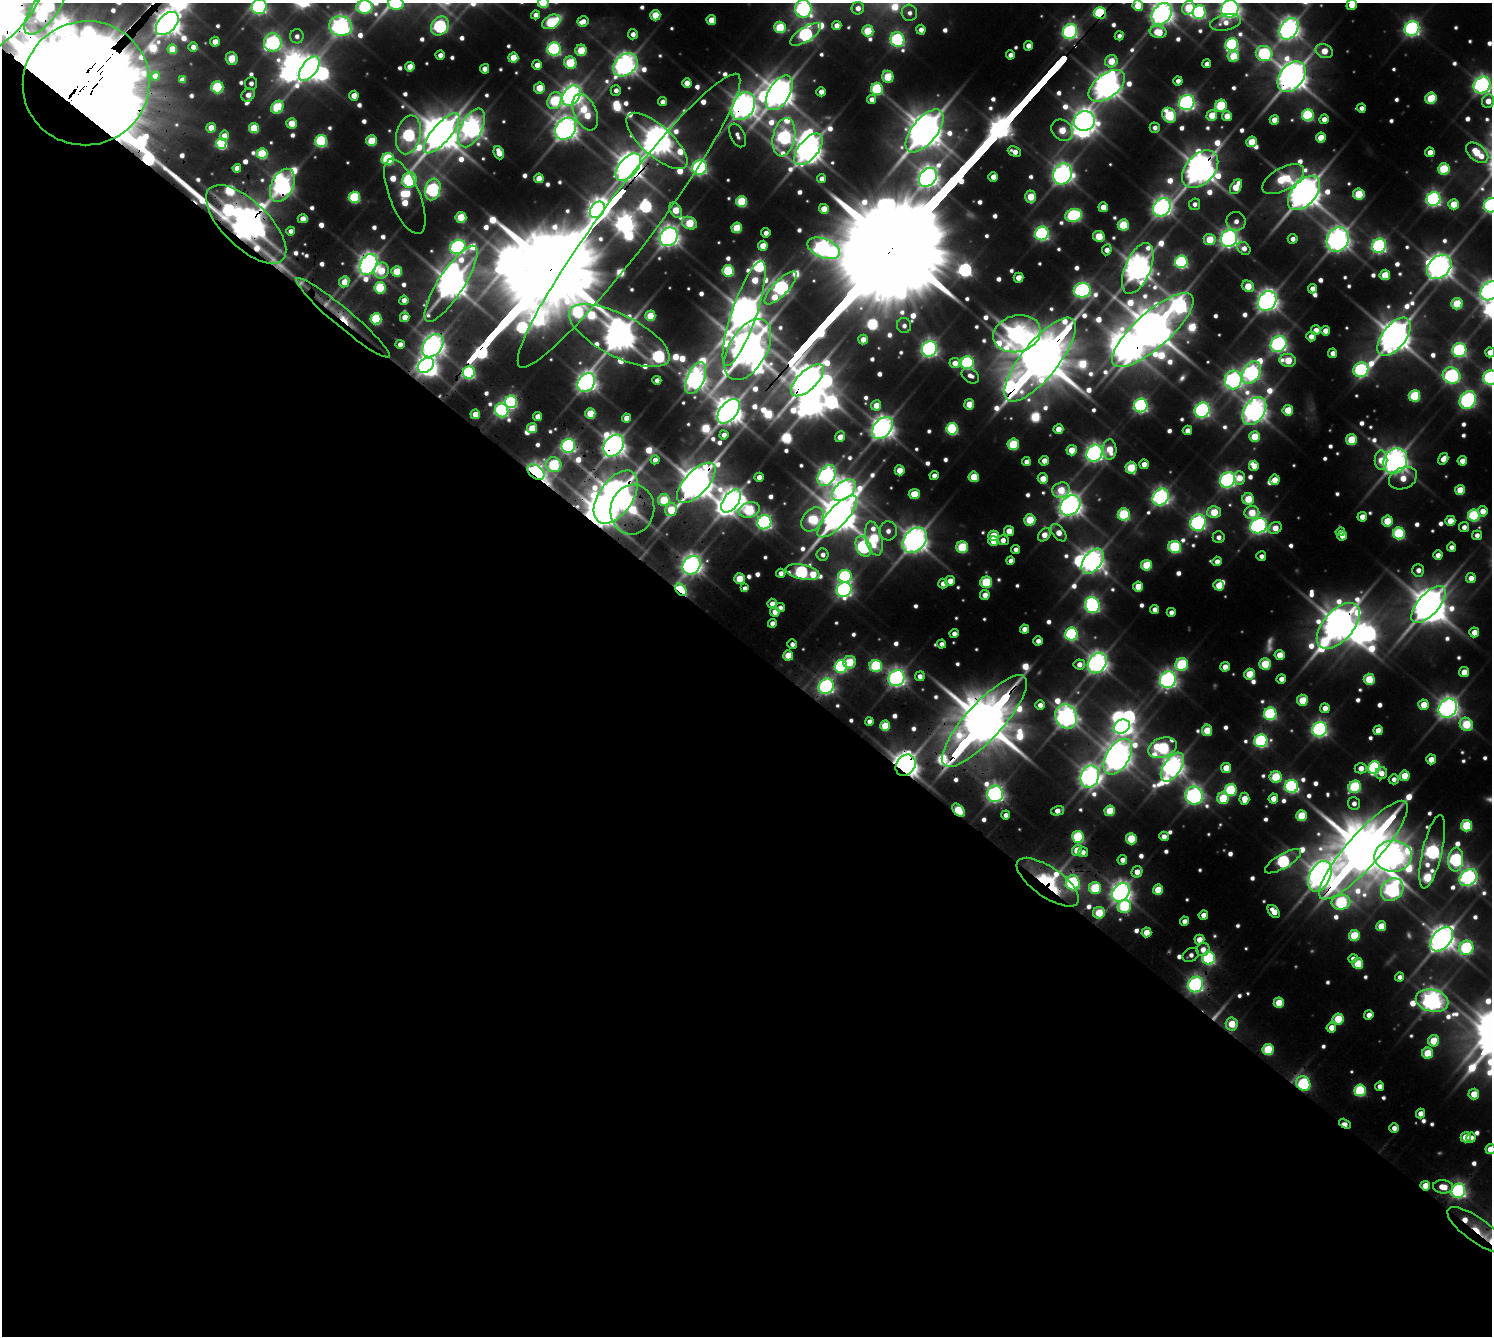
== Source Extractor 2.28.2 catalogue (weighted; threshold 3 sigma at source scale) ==
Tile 14 of 4 x 4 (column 2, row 4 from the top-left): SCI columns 1699-3188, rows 454-1787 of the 6375 x 6376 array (HDU 1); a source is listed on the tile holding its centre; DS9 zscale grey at full resolution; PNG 1494 x 1338 px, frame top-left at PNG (2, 3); each listed source drawn as its Kron ellipse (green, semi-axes under 4 px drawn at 4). Shown black and unused: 52% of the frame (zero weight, under 3 of 5 exposures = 13% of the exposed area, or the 3 px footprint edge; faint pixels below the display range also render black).
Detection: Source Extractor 2.28.2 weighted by HDU 2 'WHT'; one run over the whole footprint, this tile lists its part. Background 0.0874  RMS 0.0096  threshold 0.043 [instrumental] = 3 sigma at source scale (4.5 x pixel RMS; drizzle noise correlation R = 1.50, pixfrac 1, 0.05/0.05 arcsec/px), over >= 5 px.
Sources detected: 875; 52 too faint to see at this stretch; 25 inside a brighter object's white glare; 9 cosmic-ray / hot-pixel residue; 2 long thin detections or spike segments (spike, bleed or trail) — neither listed nor drawn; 17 inside a brighter listed object's ellipse — not listed separately; of the other 770, all 500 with FLUX_AUTO >= 10.2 (the completeness limit of this list) listed and drawn (270 fainter detections not listed), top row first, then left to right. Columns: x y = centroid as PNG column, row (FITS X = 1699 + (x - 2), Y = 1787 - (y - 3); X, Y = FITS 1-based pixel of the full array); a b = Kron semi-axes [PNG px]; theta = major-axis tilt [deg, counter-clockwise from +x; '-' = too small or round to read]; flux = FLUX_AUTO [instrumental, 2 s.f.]
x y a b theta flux
396 3 8 7 - 210
543 3 5 5 - 95
1138 5 5 5 - 61
1352 5 6 5 - 37
259 7 8 7 - 650
365 7 8 6 4 280
858 8 6 6 - 17
1188 8 7 6 - 84
45 9 30 12 54 680
803 9 9 8 - 660
1230 9 9 8 - 1200
1199 12 7 6 - 400
909 13 8 7 - 11
1100 13 6 6 - 220
1162 14 12 9 53 1700
5 15 50 20 46 10000
536 15 4 4 - 13
655 15 5 5 - 58
711 20 5 5 - 36
583 21 5 5 - 18
551 22 10 6 28 160
1226 22 16 8 11 20
167 23 14 8 47 2400
341 26 11 10 - 1200
440 26 10 8 56 430
837 26 4 4 - 20
780 27 6 5 - 110
1412 28 7 7 - 670
1289 29 11 8 56 1600
921 30 5 4 - 14
868 31 6 5 - 85
1070 31 8 7 - 650
1158 32 8 6 -8 64
633 34 5 5 - 15
806 34 18 7 33 530
297 36 7 7 - 11
1119 36 5 4 - 11
897 40 8 7 - 400
215 42 5 4 - 23
273 42 9 9 - 630
1232 44 6 6 - 350
1028 46 5 4 - 17
193 47 5 4 - 13
172 49 5 4 - 52
554 49 6 6 - 470
581 50 6 5 - 85
1324 51 9 6 -22 41
1264 54 8 7 - 330
440 55 4 4 - 14
1010 55 4 4 - 15
1233 56 5 5 - 81
232 58 6 6 - 71
513 58 5 5 - 53
1111 61 6 6 - 56
570 63 6 6 - 130
1207 64 4 4 - 15
537 65 5 5 - 21
625 65 13 10 39 1700
410 67 5 5 - 35
309 69 14 7 53 2000
485 69 4 4 - 23
155 76 4 4 - 19
888 77 6 5 - 97
1292 77 17 11 52 3200
182 80 4 4 - 20
1178 81 4 4 - 13
86 83 63 62 - 72000
251 83 6 6 - 12
687 83 4 4 - 29
1482 85 9 8 - 910
1107 86 21 12 38 2600
217 87 6 6 - 200
539 88 5 5 - 52
877 89 6 6 - 200
616 90 5 5 - 13
821 92 4 4 - 16
779 93 19 10 58 3100
248 95 7 6 - 19
571 95 11 8 53 1500
354 96 5 5 - 26
1431 98 6 5 - 100
871 99 5 4 - 13
555 101 9 6 67 150
1488 101 7 6 - 27
662 102 4 4 - 12
1187 103 8 7 - 800
743 106 15 10 62 1900
1221 106 6 6 - 150
277 107 7 5 52 150
1361 108 4 4 - 11
585 112 19 11 -67 99
1169 115 8 6 -55 170
1212 115 5 5 - 55
1308 115 6 6 - 240
1227 116 5 5 - 29
1324 119 4 4 - 17
1274 120 5 4 - 32
1084 121 11 9 19 1700
292 123 5 5 - 49
211 128 5 5 - 29
254 128 5 5 - 84
471 128 21 10 63 1400
1155 128 5 5 - 12
566 129 12 9 50 1900
1062 130 12 9 -47 63
925 131 26 12 50 5800
442 133 25 9 50 4500
408 135 20 12 77 340
738 135 12 7 -64 11
224 136 5 4 - 20
784 137 19 11 79 570
1321 138 5 5 - 49
321 141 6 6 - 270
371 141 5 5 - 88
657 141 38 15 -42 3000
1252 142 5 5 - 68
221 143 5 5 - 220
808 149 19 9 51 2700
1014 151 7 4 -25 18
1430 152 5 4 - 22
499 153 7 5 -69 34
1477 153 13 8 -39 76
262 154 5 5 - 130
388 159 6 6 - 220
628 167 16 9 49 2900
700 167 7 7 - 620
237 168 4 4 - 23
1200 169 22 14 48 3500
1444 169 5 5 - 140
1063 174 11 9 65 1400
928 177 10 8 51 1500
993 177 5 4 - 25
539 178 5 4 - 38
822 179 4 4 - 18
1283 179 23 11 29 140
409 180 8 7 - 270
282 185 18 11 64 1200
1236 187 8 5 60 56
433 189 11 7 74 540
1304 193 20 11 49 3800
1359 194 6 5 - 100
405 196 40 15 -68 160
354 197 5 5 - 190
1031 197 6 5 - 64
1433 199 7 6 - 660
742 201 5 5 - 140
1195 204 6 5 - 12
1454 204 5 5 - 56
1491 205 7 7 - 580
1103 207 5 5 - 32
1162 207 10 8 47 1200
824 209 5 4 - 34
597 210 9 6 55 1400
676 210 8 5 -59 54
1074 215 8 6 14 360
461 217 5 5 - 84
303 219 5 4 - 25
629 221 182 26 53 2800
1236 221 9 9 - 14
689 223 7 6 - 97
246 224 51 23 -44 5400
1123 225 5 5 - 110
737 228 5 5 - 83
291 231 4 4 - 12
766 233 4 4 - 16
1042 233 7 6 - 560
1099 236 6 5 - 64
669 237 10 8 54 1400
1229 239 8 8 - 1100
1293 239 5 5 - 13
1210 240 6 5 - 76
1338 240 13 10 64 1900
763 246 5 5 - 39
1379 246 7 7 - 630
458 247 8 7 - 660
824 248 17 9 -21 1000
1244 248 7 5 -43 17
1107 250 5 4 - 16
1181 262 6 6 - 380
368 264 11 8 59 1600
1439 267 14 10 44 2300
1138 268 27 12 67 2900
381 271 8 7 - 46
397 271 5 5 - 72
728 271 5 5 - 180
1385 275 5 5 - 56
1018 278 5 5 - 27
344 282 6 5 - 32
451 284 44 13 57 4000
1248 286 6 5 - 48
380 288 6 5 - 150
781 288 22 7 46 690
1312 289 5 4 - 19
1082 290 8 7 - 720
1490 291 10 8 41 1300
404 300 4 4 - 15
1267 301 10 8 51 1500
1457 304 5 5 - 100
744 313 55 12 71 4500
650 316 5 5 - 63
405 317 5 4 - 25
343 318 60 9 -40 53
376 319 5 5 - 170
904 326 7 7 - 10
1153 330 52 17 42 7500
1316 330 5 5 - 20
1325 331 5 4 - 25
1017 334 24 18 15 1200
619 336 55 21 -27 4800
1311 336 5 5 - 19
1394 337 22 11 52 3900
863 340 5 4 - 22
400 344 4 4 - 14
1278 344 8 7 - 800
433 346 13 9 51 1700
748 349 33 19 60 6400
929 349 8 7 - 820
1459 350 7 7 - 460
1490 352 5 5 - 31
1333 353 4 4 - 17
1040 360 52 18 51 13000
1288 360 8 6 -9 68
955 363 5 5 - 25
967 363 6 6 - 380
426 365 9 6 39 1200
1361 370 8 7 - 440
469 373 6 6 - 360
1251 373 12 8 60 760
970 376 9 6 -35 13
1452 376 9 8 - 590
696 378 17 8 66 1500
1490 378 7 7 - 540
657 380 4 4 - 13
807 380 21 9 44 4100
1233 380 9 8 - 790
586 382 10 8 53 1300
1414 396 6 5 - 150
1468 400 9 7 61 620
511 402 6 6 - 370
969 404 5 5 - 51
876 405 5 5 - 32
1141 405 7 6 - 550
502 410 7 6 - 490
1202 410 8 7 - 720
1288 410 5 5 - 57
729 411 14 8 51 2800
1254 411 15 10 56 1900
590 413 5 5 - 71
475 414 5 5 - 31
538 416 4 4 - 23
626 418 4 4 - 21
532 428 5 5 - 62
882 428 12 8 50 1900
952 429 6 6 - 260
1058 429 5 5 - 30
1187 430 5 4 - 15
724 435 4 4 - 14
840 437 6 5 - 20
1254 437 5 5 - 71
1351 440 5 5 - 91
1013 444 6 5 - 110
568 446 7 6 - 560
614 446 12 8 52 2000
1072 450 5 5 - 48
1110 450 10 7 -89 50
1094 453 9 7 55 1100
1443 459 6 4 56 21
655 460 4 4 - 15
1381 460 10 6 89 38
1044 461 5 4 - 25
1395 461 13 11 54 2100
1462 461 5 5 - 24
1026 462 4 4 - 12
1144 464 5 4 - 22
554 465 7 7 - 200
1254 466 5 5 - 26
1131 468 6 5 - 100
900 470 5 5 - 43
536 472 9 6 -39 930
934 475 4 4 - 12
827 476 11 8 55 960
759 477 4 4 - 17
974 477 5 5 - 66
1239 478 6 5 - 32
1403 478 14 10 24 41
1043 479 5 5 - 32
1228 480 8 7 - 720
1275 480 5 5 - 32
696 483 25 11 47 5000
844 490 14 8 39 1300
1061 490 9 7 24 61
1460 490 5 5 - 52
914 494 5 5 - 54
616 497 30 17 55 5200
1161 497 9 7 49 850
1248 499 6 5 - 69
664 500 6 6 - 93
731 501 13 7 54 1600
1070 505 11 9 46 1700
671 509 7 6 - 67
632 510 25 22 79 140
749 510 11 7 18 160
1483 511 5 5 - 25
1214 512 7 6 - 72
1252 513 7 6 - 60
1124 514 6 6 - 190
1474 515 6 6 - 220
837 516 27 9 47 5000
1362 517 5 4 - 27
813 519 13 9 50 140
1030 520 5 5 - 89
1387 521 5 5 - 67
1450 521 5 5 - 39
764 522 7 7 - 670
1198 523 8 7 - 720
1259 526 9 7 29 840
1464 527 5 5 - 13
1275 528 7 5 31 32
888 531 9 9 - 16
1009 531 5 5 - 32
1340 532 4 4 - 13
1059 533 10 6 -51 28
1399 533 6 6 - 230
1044 535 7 5 46 23
1477 535 5 5 - 12
993 536 5 5 - 62
1342 536 5 4 - 17
1219 537 6 6 - 13
874 539 17 8 -77 150
915 540 14 10 49 2300
1003 540 6 5 - 18
993 541 5 5 - 38
863 546 11 7 -66 430
962 547 6 6 - 140
1175 547 7 6 - 210
1451 547 4 4 - 12
1015 549 4 4 - 11
823 555 6 6 - 12
1438 555 5 4 - 18
1261 556 5 5 - 12
1010 561 4 4 - 11
1093 561 14 9 53 1700
1217 561 5 4 - 18
692 565 10 8 49 1400
1146 565 5 5 - 100
1418 570 6 6 - 15
803 572 17 7 -11 410
781 573 4 4 - 13
845 576 7 6 - 310
1471 578 5 5 - 20
740 579 5 5 - 66
950 581 5 5 - 23
986 582 5 5 - 140
943 583 5 5 - 15
1219 585 5 5 - 46
1138 587 5 5 - 38
745 588 4 4 - 16
681 590 7 4 -50 310
844 590 8 7 - 750
985 595 5 5 - 22
772 604 5 4 - 20
1428 604 23 10 48 4100
1092 605 8 7 - 620
780 607 5 4 - 12
1155 609 4 4 - 17
775 612 5 5 - 30
1171 612 4 4 - 11
772 623 4 4 - 16
1338 626 27 15 48 4800
1024 629 4 4 - 18
1474 632 5 5 - 27
954 634 4 4 - 13
1071 634 6 6 - 340
1038 641 4 4 - 14
792 644 5 4 - 11
941 644 4 4 - 11
788 655 5 5 - 45
1280 655 5 5 - 36
849 662 6 6 - 80
1097 663 11 8 53 1400
1079 664 6 5 - 18
1182 664 6 6 - 200
1265 664 6 5 - 87
841 666 6 6 - 360
876 666 6 6 - 210
1225 667 5 4 - 24
1464 672 5 5 - 30
1250 674 5 5 - 73
920 676 5 5 - 13
897 678 8 7 - 980
1281 679 5 4 - 18
1369 679 5 5 - 86
1168 680 8 8 - 950
826 686 8 7 - 730
1302 700 5 5 - 67
1040 705 5 5 - 14
1424 705 5 5 - 43
1325 708 5 4 - 21
1448 708 10 8 50 1400
1270 714 6 6 - 330
1066 716 12 10 -66 1500
869 721 4 4 - 13
984 721 60 18 48 14000
1466 724 7 6 - 110
885 726 5 5 - 68
1122 727 8 6 28 900
1319 729 7 7 - 740
1207 730 6 5 - 62
1378 730 5 4 - 30
1261 741 6 6 - 410
1162 748 15 9 20 270
1118 757 20 11 57 3000
1431 759 5 5 - 30
906 765 11 9 55 2400
1172 767 16 8 56 1600
1226 768 5 5 - 39
1361 768 6 5 - 22
1374 768 6 6 - 340
1381 773 6 5 - 17
1405 776 5 5 - 59
1090 777 11 9 67 1500
1276 777 6 6 - 110
1394 779 5 5 - 11
1291 786 6 6 - 430
1355 787 6 6 - 200
1231 790 6 6 - 190
995 794 8 8 - 950
1194 795 9 8 - 900
1223 798 6 5 - 110
1273 798 5 5 - 27
1244 799 6 5 - 33
1354 803 6 6 - 12
958 810 8 5 -46 89
1058 811 6 4 16 20
1110 811 5 5 - 71
1006 815 4 4 - 11
1301 816 5 5 - 88
1466 826 6 5 - 130
1164 836 4 4 - 15
1078 837 6 5 - 200
1131 839 5 5 - 100
1077 850 5 5 - 41
1363 850 64 16 48 15000
1083 852 5 5 - 12
1432 852 37 9 77 710
1393 856 18 15 2 1500
1456 859 12 7 85 400
1122 860 5 5 - 14
1283 861 20 7 31 330
1137 872 6 5 - 22
1320 876 16 10 64 2400
1468 878 10 7 39 850
1048 882 36 15 -35 130
1073 883 7 7 - 410
1095 888 6 6 - 130
1158 890 5 5 - 58
1392 890 12 10 45 660
1121 892 10 7 49 1500
1341 902 9 7 9 250
1124 906 7 6 - 180
1274 911 7 5 -49 31
1099 913 6 6 - 73
1203 915 5 4 - 20
1184 921 4 4 - 15
1381 926 5 5 - 47
1146 932 5 5 - 36
1354 935 5 5 - 93
1442 939 14 9 50 2300
1199 940 5 5 - 30
1466 948 7 7 - 290
1203 949 7 6 - 21
1191 955 8 6 31 11
1209 958 6 6 - 360
1353 958 5 4 - 11
1358 963 5 5 - 83
1400 977 4 4 - 10
1196 984 8 7 - 760
1432 1001 16 11 -13 1400
1279 1003 5 5 - 60
1369 1015 5 4 - 20
1338 1019 5 5 - 93
1232 1024 6 6 - 57
1331 1027 5 5 - 27
1434 1041 5 5 - 71
1268 1049 5 5 - 120
1428 1053 5 5 - 79
1303 1084 8 6 -50 270
1380 1086 4 4 - 15
1360 1090 6 5 - 190
1474 1094 5 5 - 40
1420 1114 5 4 - 21
1345 1124 6 4 -29 29
1394 1128 4 4 - 14
1466 1137 5 5 - 51
1471 1137 5 4 - 11
1490 1149 5 5 - 41
1425 1186 5 5 - 37
1443 1187 10 6 -6 34
1458 1191 7 6 - 660
1477 1230 35 12 -36 82
Overlapping masked pixels (flux is a lower limit): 58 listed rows (the first 20) at x y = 45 9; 1100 13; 5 15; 167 23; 1070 31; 1292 77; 86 83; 1107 86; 743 106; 628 167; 1200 169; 282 185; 597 210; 629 221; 246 224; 368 264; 451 284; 380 288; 343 318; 1153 330
Isophote crosses this tile's border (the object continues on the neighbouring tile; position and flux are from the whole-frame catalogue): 21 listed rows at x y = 396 3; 543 3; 1138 5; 1352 5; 259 7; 365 7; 1188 8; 45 9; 803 9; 1230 9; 1199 12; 1162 14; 5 15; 86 83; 1482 85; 1488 101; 1491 205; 1490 291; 1490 352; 1490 378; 1490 1149